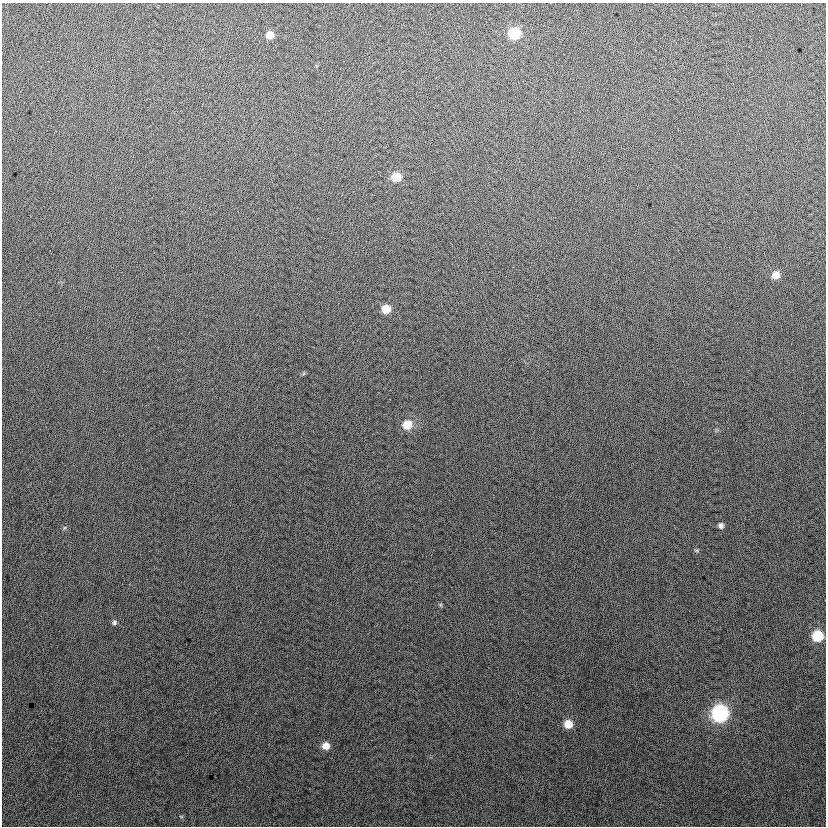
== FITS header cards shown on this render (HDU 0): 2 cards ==
NAXIS1  =                  824
NAXIS2  =                  824

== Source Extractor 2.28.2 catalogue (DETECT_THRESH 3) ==
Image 824 x 824 px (HDU 0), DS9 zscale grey, 1 PNG px = 1 image px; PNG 828 x 828 px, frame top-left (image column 1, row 824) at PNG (2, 3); no overlay
Background 15.6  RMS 14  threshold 41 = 3 sigma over >= 5 px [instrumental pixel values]
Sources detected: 14; all 14 listed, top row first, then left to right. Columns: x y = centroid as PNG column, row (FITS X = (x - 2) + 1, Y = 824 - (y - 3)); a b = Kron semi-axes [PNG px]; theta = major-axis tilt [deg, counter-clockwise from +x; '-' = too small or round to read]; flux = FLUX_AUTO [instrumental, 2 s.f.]
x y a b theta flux
514 33 8 8 - 39000
270 35 8 7 - 8200
396 177 8 8 - 17000
775 275 8 8 - 8600
386 309 7 7 - 13000
407 425 10 10 - 16000
721 525 7 6 - 3100
697 550 8 4 -9 1200
114 622 7 6 - 2200
817 636 8 8 - 35000
720 713 9 9 - 180000
568 724 8 8 - 13000
326 746 8 7 - 8200
181 816 6 3 -19 960